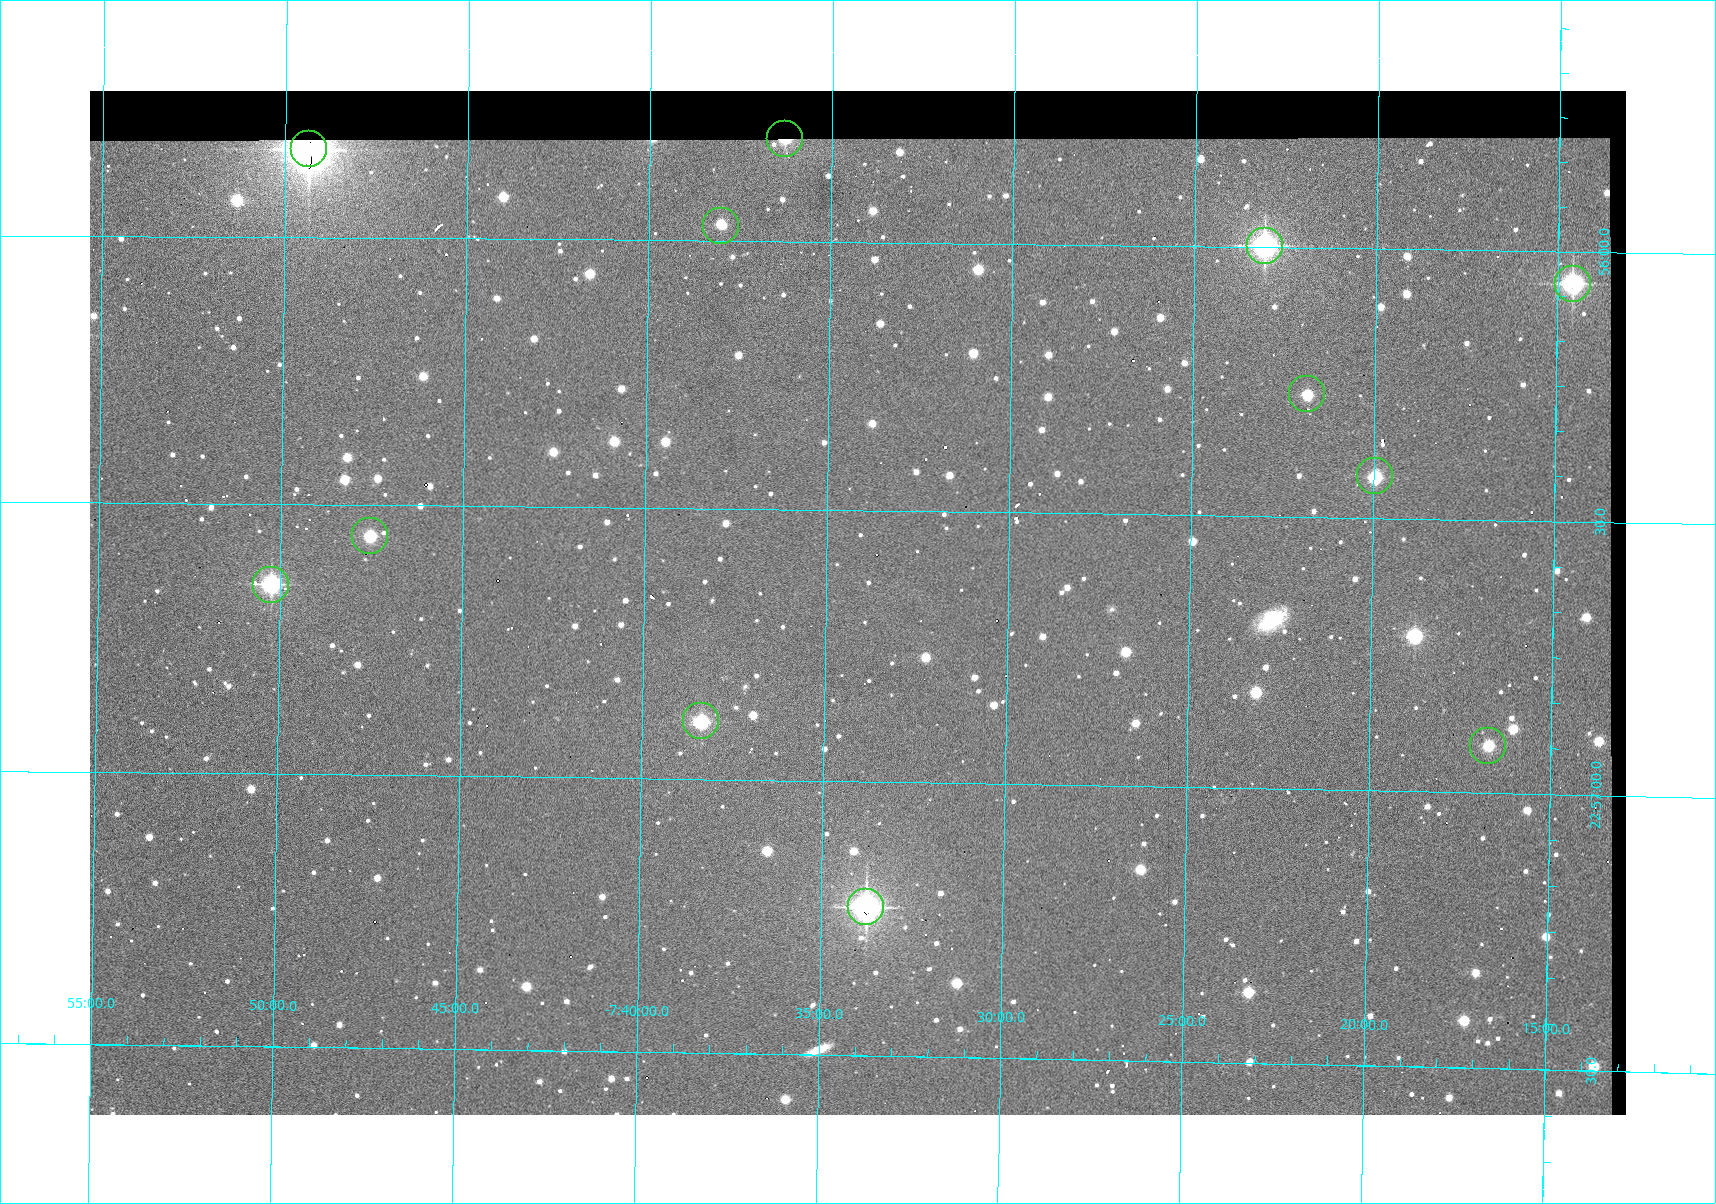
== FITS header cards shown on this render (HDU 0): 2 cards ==
NAXIS1  =                 1536 /fastest changing axis
NAXIS2  =                 1024 /next to fastest changing axis

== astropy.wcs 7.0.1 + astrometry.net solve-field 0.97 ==
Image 1536 x 1024 px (HDU 0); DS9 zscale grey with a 90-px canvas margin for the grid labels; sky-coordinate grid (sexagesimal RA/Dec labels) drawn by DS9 from the SOLVED WCS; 12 Tycho-2 reference stars matched to detected sources circled (green)
Header WCS: none
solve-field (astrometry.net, Tycho-2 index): SOLVED blind (the file carries no WCS)
Solved WCS: RA---TAN-SIP/DEC--TAN-SIP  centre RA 22:56:40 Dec -07:34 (344.17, -7.57 deg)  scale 1.65 arcsec/px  FOV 42.2' x 28.1'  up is -91 deg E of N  parity flipped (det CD > 0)
(file carries no celestial WCS; the grid is the blind solution)
Tycho-2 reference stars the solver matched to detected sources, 12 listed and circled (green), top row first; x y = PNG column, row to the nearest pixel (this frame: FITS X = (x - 90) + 1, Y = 1024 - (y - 91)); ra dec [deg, ICRS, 3 dp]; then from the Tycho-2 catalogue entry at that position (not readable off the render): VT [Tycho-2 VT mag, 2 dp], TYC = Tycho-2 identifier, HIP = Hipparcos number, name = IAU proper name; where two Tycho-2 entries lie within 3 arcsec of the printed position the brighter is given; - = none
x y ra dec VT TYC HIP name
785 139 343.952 -7.605 11.45 5813-60-1 - -
309 149 343.958 -7.823 8.08 5813-175-1 113231 -
721 226 343.993 -7.634 12.58 5813-64-1 - -
1265 246 343.999 -7.385 9.60 5241-730-1 - -
1573 284 344.015 -7.243 10.16 5241-846-1 - -
1307 394 344.068 -7.364 12.32 5241-801-1 - -
1375 476 344.106 -7.332 11.78 5241-786-1 - -
370 536 344.140 -7.792 11.90 5813-158-1 - -
271 585 344.162 -7.837 10.55 5813-181-1 - -
701 721 344.223 -7.639 11.18 5813-80-1 - -
1488 746 344.229 -7.279 12.18 5241-862-1 - -
866 907 344.307 -7.563 9.30 5813-35-1 - -